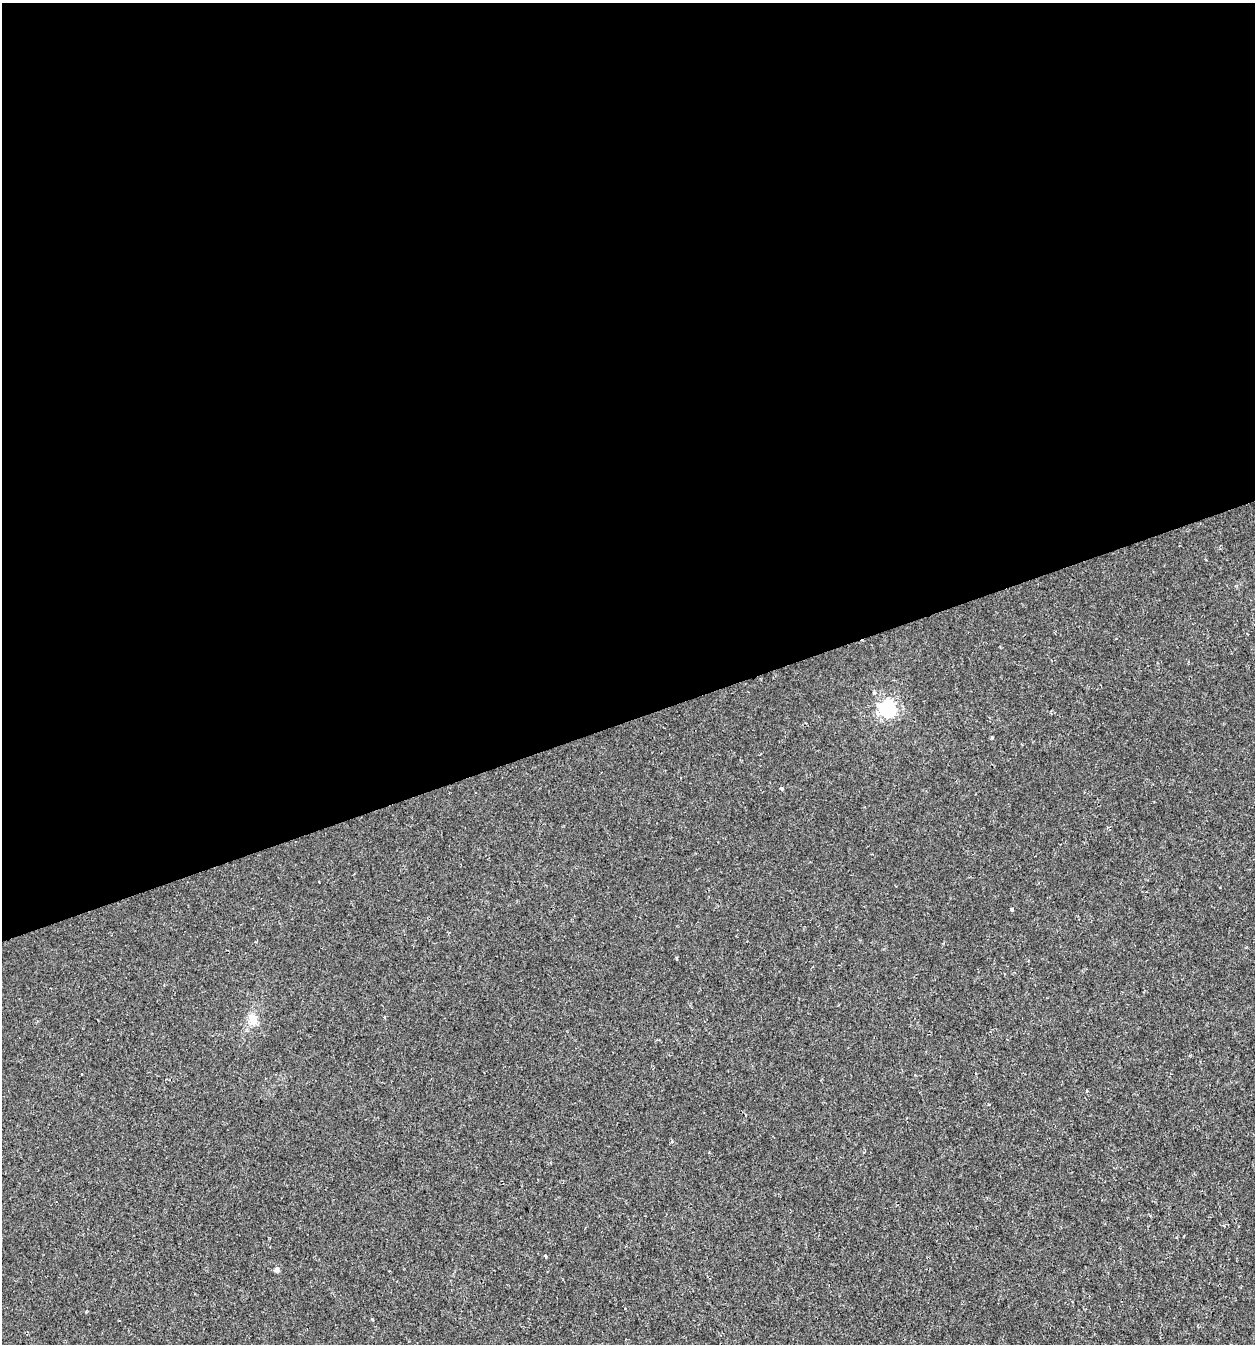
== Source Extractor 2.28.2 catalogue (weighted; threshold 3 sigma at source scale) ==
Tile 2 of 4 x 4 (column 2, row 1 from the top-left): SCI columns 1316-2568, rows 4028-5369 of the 5191 x 5369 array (HDU 1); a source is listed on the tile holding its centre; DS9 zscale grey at full resolution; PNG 1257 x 1346 px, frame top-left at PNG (2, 3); no overlay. Shown black and unused: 54% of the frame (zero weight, under 2 of 3 exposures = <1% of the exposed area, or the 3 px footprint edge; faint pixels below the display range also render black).
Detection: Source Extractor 2.28.2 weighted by HDU 2 'WHT'; one run over the whole footprint, this tile lists its part. Background 0.00191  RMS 0.0017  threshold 0.00744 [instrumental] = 3 sigma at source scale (4.5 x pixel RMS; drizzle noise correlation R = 1.50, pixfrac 1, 0.0396/0.0396 arcsec/px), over >= 5 px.
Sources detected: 9; all 9 listed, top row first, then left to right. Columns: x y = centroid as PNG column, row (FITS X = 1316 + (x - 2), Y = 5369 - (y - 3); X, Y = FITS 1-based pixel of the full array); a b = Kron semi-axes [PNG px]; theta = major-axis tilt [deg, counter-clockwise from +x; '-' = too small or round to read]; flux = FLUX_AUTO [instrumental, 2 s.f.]
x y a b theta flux
874 692 5 4 - 0.25
887 709 7 7 - 53
992 738 4 3 - 0.2
781 789 5 3 - 0.23
1012 909 3 3 - 0.51
252 1019 12 10 -80 1.8
545 1256 4 3 - 0.2
276 1270 5 5 - 0.59
372 1319 3 2 - 0.2